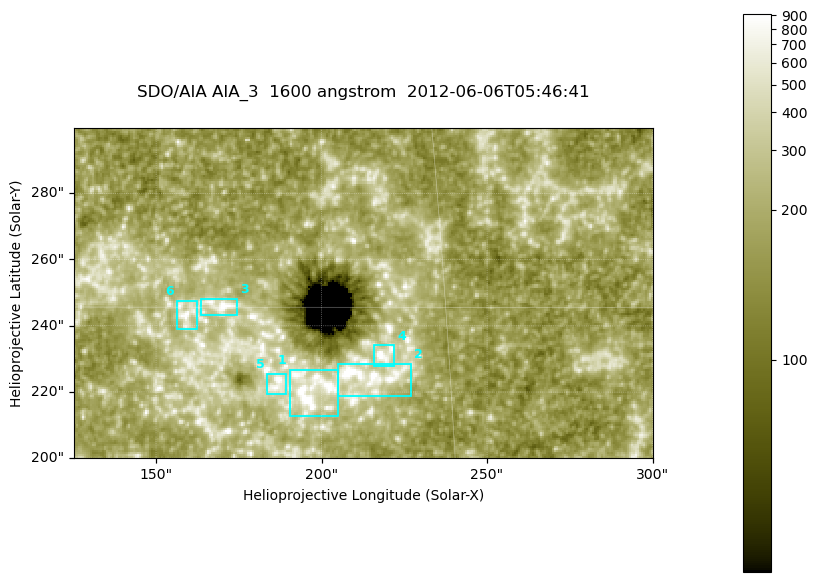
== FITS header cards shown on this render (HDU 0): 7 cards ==
TELESCOP= 'SDO/AIA '
INSTRUME= 'AIA_3   '
WAVELNTH=                 1600
WAVEUNIT= 'angstrom'
DATE-OBS= '2012-06-06T05:46:41.13'
CTYPE1  = 'HPLN-TAN'
CTYPE2  = 'HPLT-TAN'

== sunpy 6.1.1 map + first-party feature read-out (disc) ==
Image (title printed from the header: SDO/AIA AIA_3  1600 angstrom  2012-06-06T05:46:41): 287 x 164 px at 0.609 arcsec/px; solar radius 946 arcsec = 1552 px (partial field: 0.6% of the solar disc is inside the frame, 100% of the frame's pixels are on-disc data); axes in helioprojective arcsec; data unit not stated in the header (colour bar unlabelled)
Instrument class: DISC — disc imager (sunpy class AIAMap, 1600 A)
Bright regions (active regions / flare kernels): reference = the on-disc median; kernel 3 px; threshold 5 sigma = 321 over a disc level ~178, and >= 1.15x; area >= 47 px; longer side >= 3 px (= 1.8 arcsec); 6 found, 6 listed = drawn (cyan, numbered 1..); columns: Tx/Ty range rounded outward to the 2 arcsec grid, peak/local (2 s.f.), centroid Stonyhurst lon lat
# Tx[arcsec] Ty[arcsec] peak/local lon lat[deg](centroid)
1 190..206 212..228 9.2 +12 +13
2 204..228 218..230 15 +13 +14
3 162..176 242..248 6.9 +11 +15
4 216..222 228..234 8.3 +14 +14
5 182..190 218..226 5.4 +12 +14
6 156..162 238..248 4.9 +10 +15